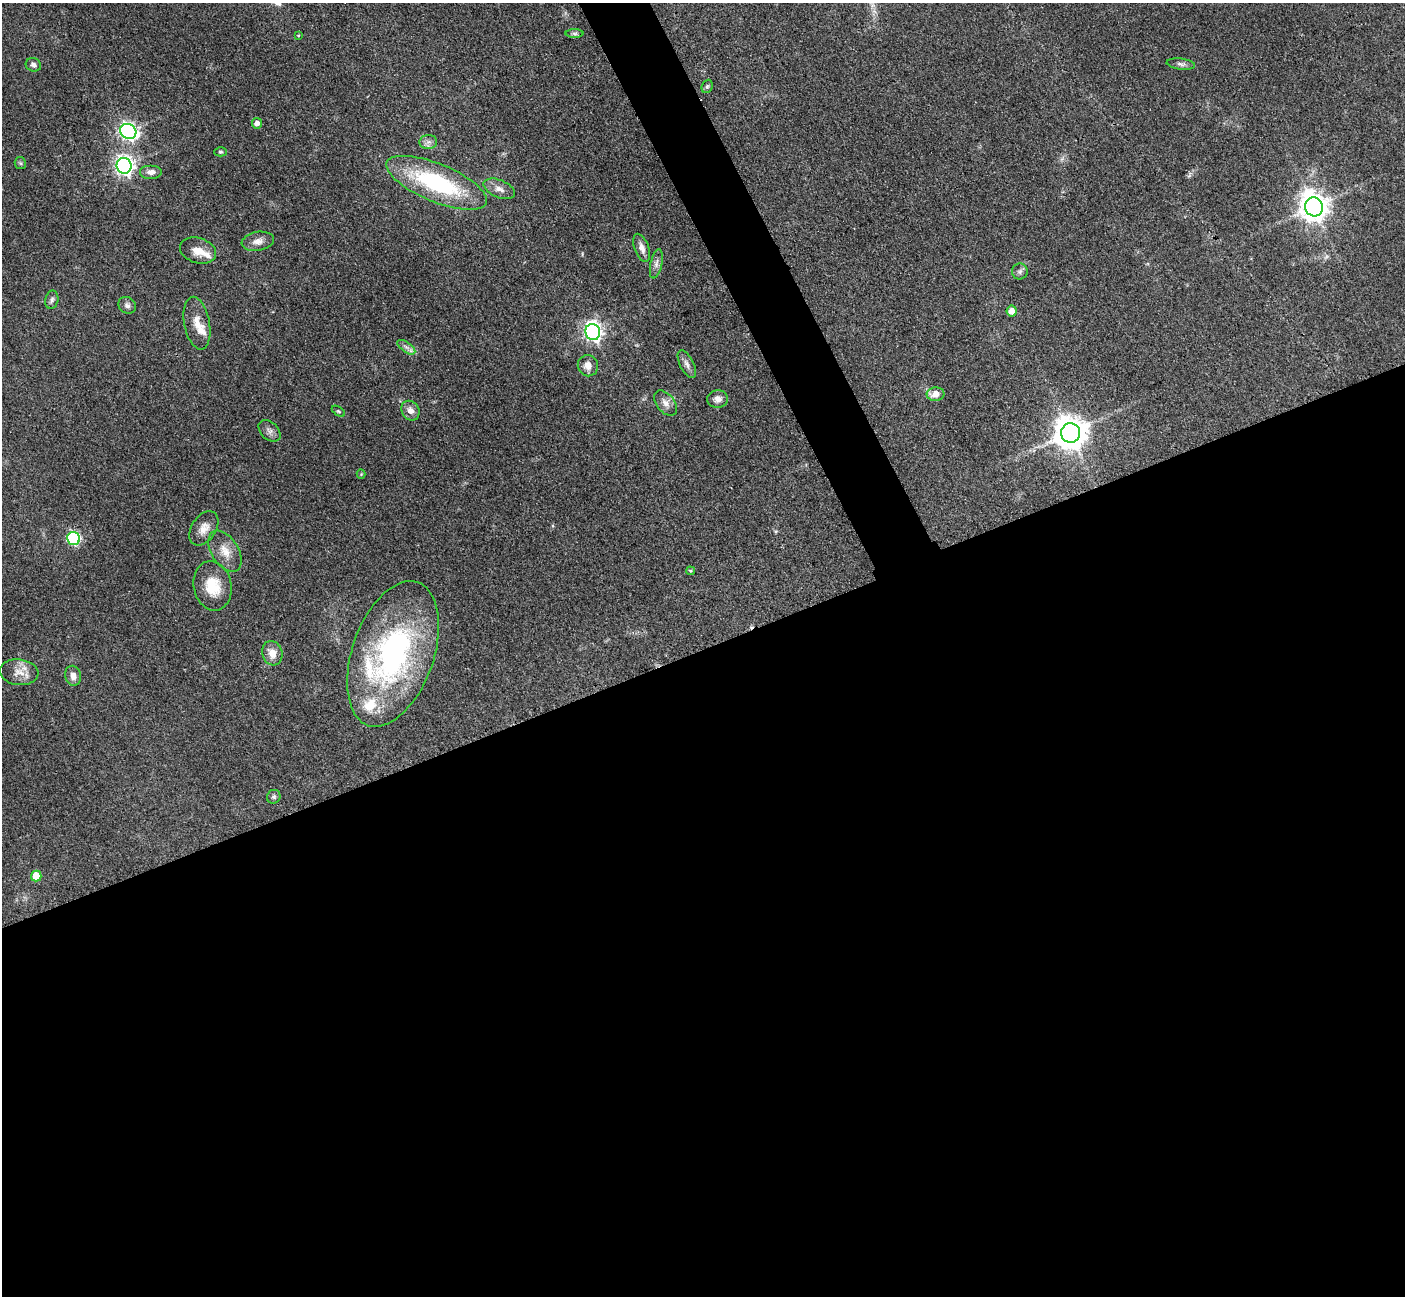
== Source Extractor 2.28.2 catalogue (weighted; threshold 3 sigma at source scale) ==
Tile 15 of 4 x 4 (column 3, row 4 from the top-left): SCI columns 2825-4227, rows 300-1593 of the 5648 x 5638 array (HDU 1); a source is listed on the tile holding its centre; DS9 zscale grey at full resolution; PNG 1407 x 1298 px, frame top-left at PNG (2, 3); each listed source drawn as its Kron ellipse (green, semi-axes under 4 px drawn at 4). Shown black and unused: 52% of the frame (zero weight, under 3 of 4 exposures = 2% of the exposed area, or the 3 px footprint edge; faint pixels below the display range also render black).
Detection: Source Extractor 2.28.2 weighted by HDU 2 'WHT'; one run over the whole footprint, this tile lists its part. Background 0.093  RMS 0.0063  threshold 0.0282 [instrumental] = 3 sigma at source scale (4.5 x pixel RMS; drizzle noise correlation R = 1.50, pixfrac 1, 0.05/0.05 arcsec/px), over >= 5 px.
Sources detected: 53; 2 too faint to see at this stretch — neither listed nor drawn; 4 inside a brighter listed object's ellipse — not listed separately; the other 47 listed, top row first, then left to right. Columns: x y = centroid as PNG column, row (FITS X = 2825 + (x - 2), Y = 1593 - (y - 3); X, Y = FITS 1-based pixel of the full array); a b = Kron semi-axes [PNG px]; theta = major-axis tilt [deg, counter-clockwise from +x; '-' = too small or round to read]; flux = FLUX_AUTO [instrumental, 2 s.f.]
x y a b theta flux
574 33 9 4 -1 1.4
298 35 4 2 - 0.56
1181 64 14 5 -7 2.3
33 65 8 6 -19 2.3
707 86 7 5 68 1.2
257 123 5 5 - 3.6
128 131 8 7 - 230
428 142 9 7 2 2.6
220 152 6 4 -1 0.94
20 163 6 5 - 1.1
124 166 8 7 - 290
151 172 11 7 0 3.5
437 183 54 19 -22 76
499 189 16 8 -22 4.9
1314 207 9 9 - 790
258 241 16 9 9 5
642 248 15 7 -69 4.2
198 250 18 12 -17 7.9
656 264 15 6 78 3
1020 272 8 7 - 2
52 300 9 6 78 1.8
127 305 9 8 - 2.3
1012 311 5 5 - 6
197 323 27 12 -79 9
593 332 8 7 - 240
406 347 10 5 -35 2.5
687 364 15 7 -64 3.4
588 366 11 10 - 5.4
935 394 9 7 3 7.3
718 399 10 9 - 4.2
666 403 14 9 -50 4.6
338 411 7 3 -35 0.84
410 411 10 8 -57 4.5
269 431 12 8 -42 3
1071 433 10 9 - 1200
361 474 4 4 - 0.57
204 528 19 12 57 6.9
73 538 6 6 - 84
225 551 23 13 -58 9.6
690 571 4 3 - 0.83
213 586 25 18 -79 19
272 653 12 10 -73 7.1
393 654 76 40 71 150
19 672 19 13 -7 7.6
73 676 10 8 -78 4.1
274 797 7 6 - 1.6
36 876 5 5 - 16